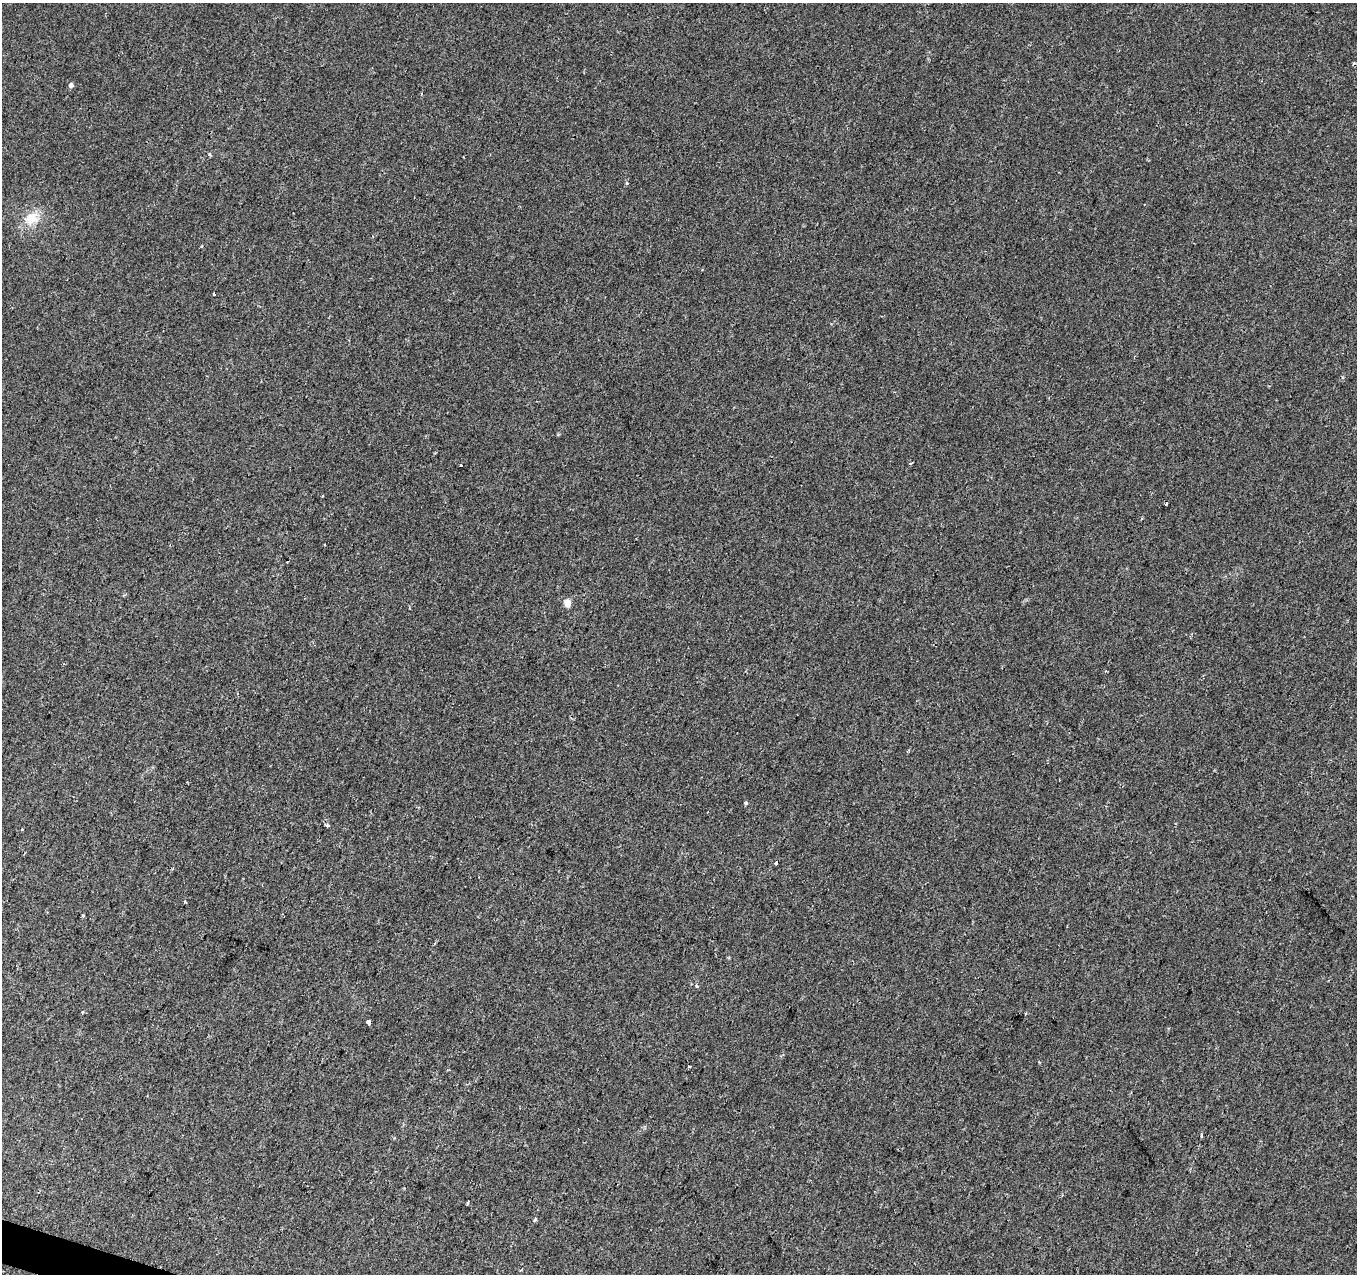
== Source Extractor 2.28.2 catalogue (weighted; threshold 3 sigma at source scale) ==
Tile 7 of 4 x 4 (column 3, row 2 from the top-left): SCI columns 2711-4065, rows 2761-4032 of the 5437 x 5587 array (HDU 1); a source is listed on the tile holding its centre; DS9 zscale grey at full resolution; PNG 1359 x 1276 px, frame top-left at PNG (2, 3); no overlay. Shown black and unused: <1% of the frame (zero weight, under 2 of 3 exposures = <1% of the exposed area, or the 3 px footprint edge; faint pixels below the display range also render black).
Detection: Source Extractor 2.28.2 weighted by HDU 2 'WHT'; one run over the whole footprint, this tile lists its part. Background 0.00973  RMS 0.0053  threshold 0.0238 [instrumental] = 3 sigma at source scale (4.5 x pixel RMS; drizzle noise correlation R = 1.50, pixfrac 1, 0.0396/0.0396 arcsec/px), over >= 5 px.
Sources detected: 24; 4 cosmic-ray / hot-pixel residue — not listed; the other 20 listed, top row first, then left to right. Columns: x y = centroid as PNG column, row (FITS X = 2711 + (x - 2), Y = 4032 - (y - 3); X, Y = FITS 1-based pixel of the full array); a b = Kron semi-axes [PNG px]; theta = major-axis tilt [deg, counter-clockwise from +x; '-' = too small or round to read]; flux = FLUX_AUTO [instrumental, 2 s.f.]
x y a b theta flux
71 85 5 5 - 2
627 183 5 4 - 0.72
32 218 19 15 22 10
214 294 3 3 - 1.2
461 465 3 2 - 0.83
322 496 3 2 - 0.47
567 603 8 8 - 3.4
1106 671 3 3 - 0.45
746 803 4 4 - 0.78
327 825 5 3 - 1
22 829 3 2 - 1
185 902 3 3 - 0.51
83 915 3 3 - 1.3
697 986 5 3 - 1.1
1026 1013 3 2 - 0.61
369 1022 4 3 - 16
689 1066 3 2 - 0.61
1201 1135 5 3 - 0.62
468 1202 4 3 - 5.1
535 1219 5 4 - 0.57
Unlisted compact peaks at least as high as the median listed source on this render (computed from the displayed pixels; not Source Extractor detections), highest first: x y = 209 154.